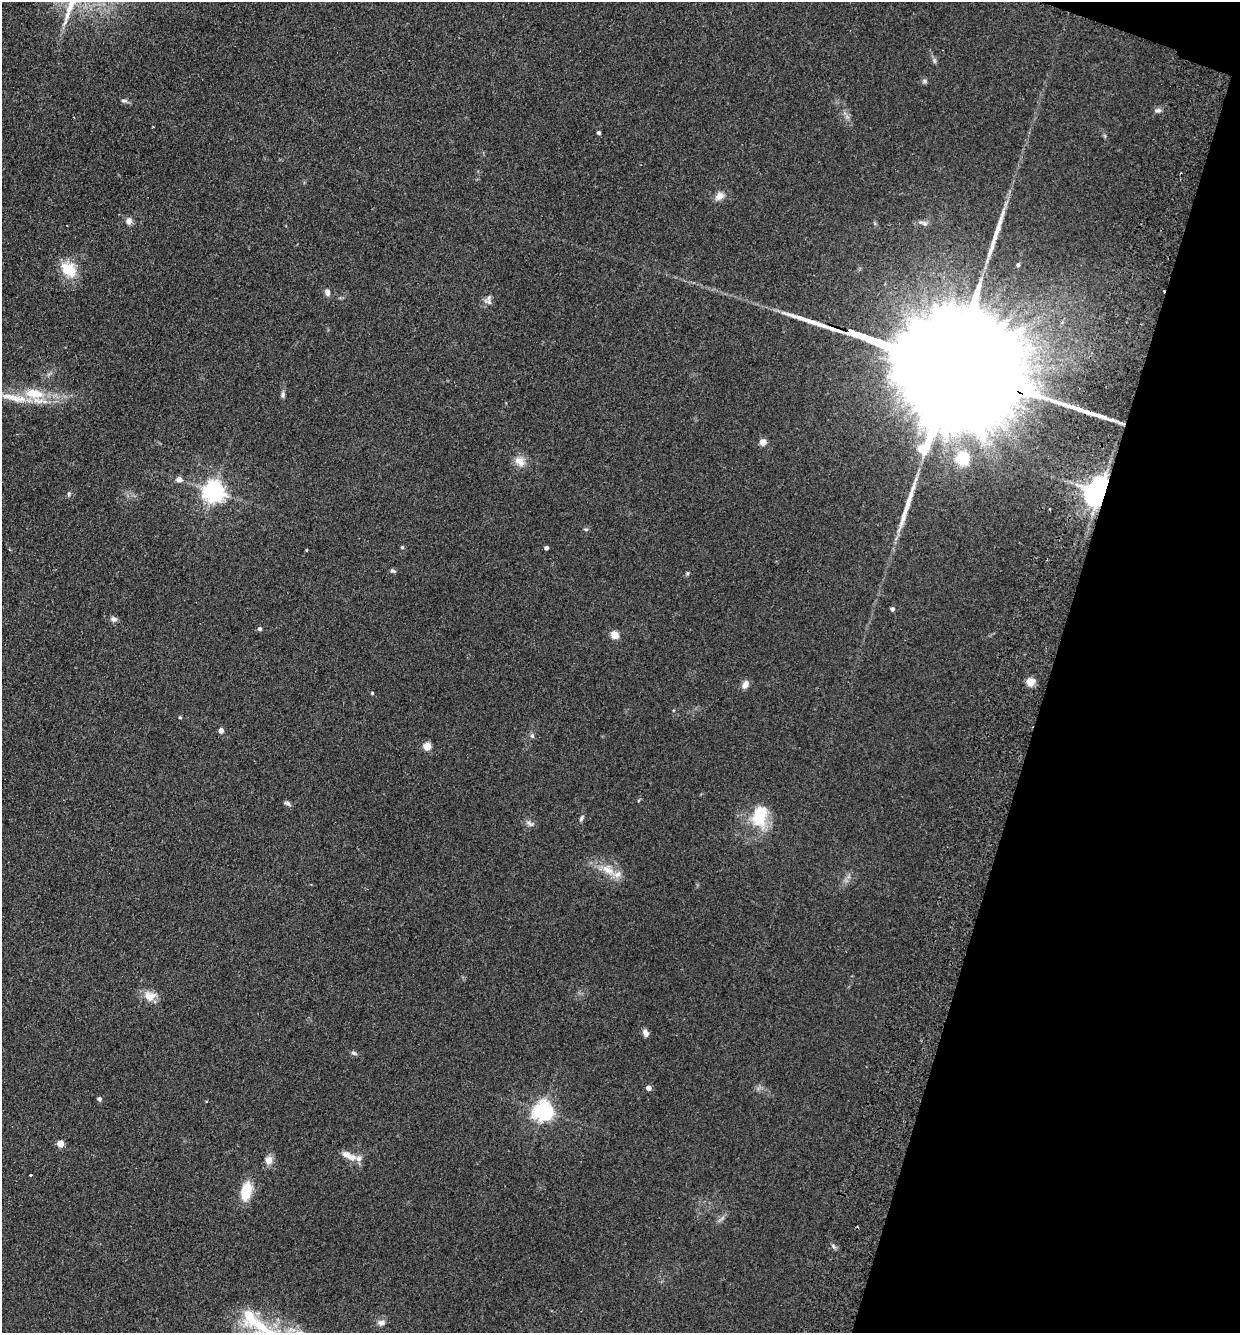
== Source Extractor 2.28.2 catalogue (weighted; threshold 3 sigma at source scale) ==
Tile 8 of 4 x 4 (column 4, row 2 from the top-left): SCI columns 4028-5265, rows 2685-4015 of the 5452 x 5368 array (HDU 1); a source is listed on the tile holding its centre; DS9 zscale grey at full resolution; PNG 1242 x 1335 px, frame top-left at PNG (2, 2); no overlay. Shown black and unused: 16% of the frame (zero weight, under 2 of 3 exposures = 3% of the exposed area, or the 3 px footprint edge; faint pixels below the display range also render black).
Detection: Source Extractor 2.28.2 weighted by HDU 2 'WHT'; one run over the whole footprint, this tile lists its part. Background 0.15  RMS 0.011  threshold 0.0505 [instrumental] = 3 sigma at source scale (4.5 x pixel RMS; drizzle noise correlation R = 1.50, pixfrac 1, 0.05/0.05 arcsec/px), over >= 5 px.
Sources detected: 66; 1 cosmic-ray / hot-pixel residue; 2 long thin detections or spike segments (spike, bleed or trail) — not listed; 4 inside a brighter listed object's ellipse — not listed separately; the other 59 listed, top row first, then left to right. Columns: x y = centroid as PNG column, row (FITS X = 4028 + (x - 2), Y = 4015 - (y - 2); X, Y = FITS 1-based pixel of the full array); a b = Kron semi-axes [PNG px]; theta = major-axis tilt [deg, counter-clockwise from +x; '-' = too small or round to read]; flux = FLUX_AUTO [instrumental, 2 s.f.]
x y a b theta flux
934 60 9 4 -89 2.2
925 81 6 5 - 2.1
124 101 10 5 0 2.6
1158 110 9 6 -6 3.4
153 127 3 2 - 1.1
599 133 4 3 - 2.5
719 196 13 9 38 7.7
129 221 8 7 - 5.7
924 223 13 4 -19 3.4
1018 265 5 4 - 1.9
69 269 22 16 -44 27
327 292 9 6 -80 4.6
489 302 16 5 -25 3.8
944 365 130 23 -20 120000
34 394 27 13 -8 35
283 395 8 5 83 2.8
763 442 5 4 - 21
963 458 6 6 - 180
520 461 16 11 -44 11
179 480 5 5 - 8.2
214 491 7 7 - 740
1100 492 7 7 - 1900
69 494 6 5 - 1.8
586 529 6 3 0 1.4
402 547 5 4 - 1.7
546 548 4 4 - 3.1
306 550 4 3 - 0.86
393 571 8 5 -11 2
687 573 6 4 90 1.4
892 609 4 4 - 3.3
114 619 9 7 -13 3.5
260 629 6 5 - 2.1
615 635 5 5 - 35
1030 682 5 5 - 44
745 684 11 7 66 5.9
372 693 4 4 - 1.1
180 717 4 4 - 1.4
221 731 4 4 - 7.2
532 735 7 5 -74 2.3
427 746 5 5 - 31
287 803 9 5 -28 2.8
760 816 30 19 77 43
582 818 9 5 59 2.5
530 823 14 6 -24 3.8
608 870 20 12 -39 18
150 996 16 13 -10 13
646 1033 8 6 -68 5.3
354 1053 9 4 -25 2.3
648 1088 4 4 - 8.2
99 1099 5 4 - 3.1
543 1111 7 7 - 590
60 1144 5 5 - 16
349 1156 23 8 -25 12
269 1160 8 7 - 9.3
30 1175 3 3 - 2.6
246 1191 22 12 78 27
833 1246 7 4 -70 2.1
381 1323 9 8 - 4.9
261 1327 39 17 -43 54
Overlapping masked pixels (flux is a lower limit): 2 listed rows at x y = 944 365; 1100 492
Isophote crosses this tile's border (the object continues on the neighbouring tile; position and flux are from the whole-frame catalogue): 1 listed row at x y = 261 1327